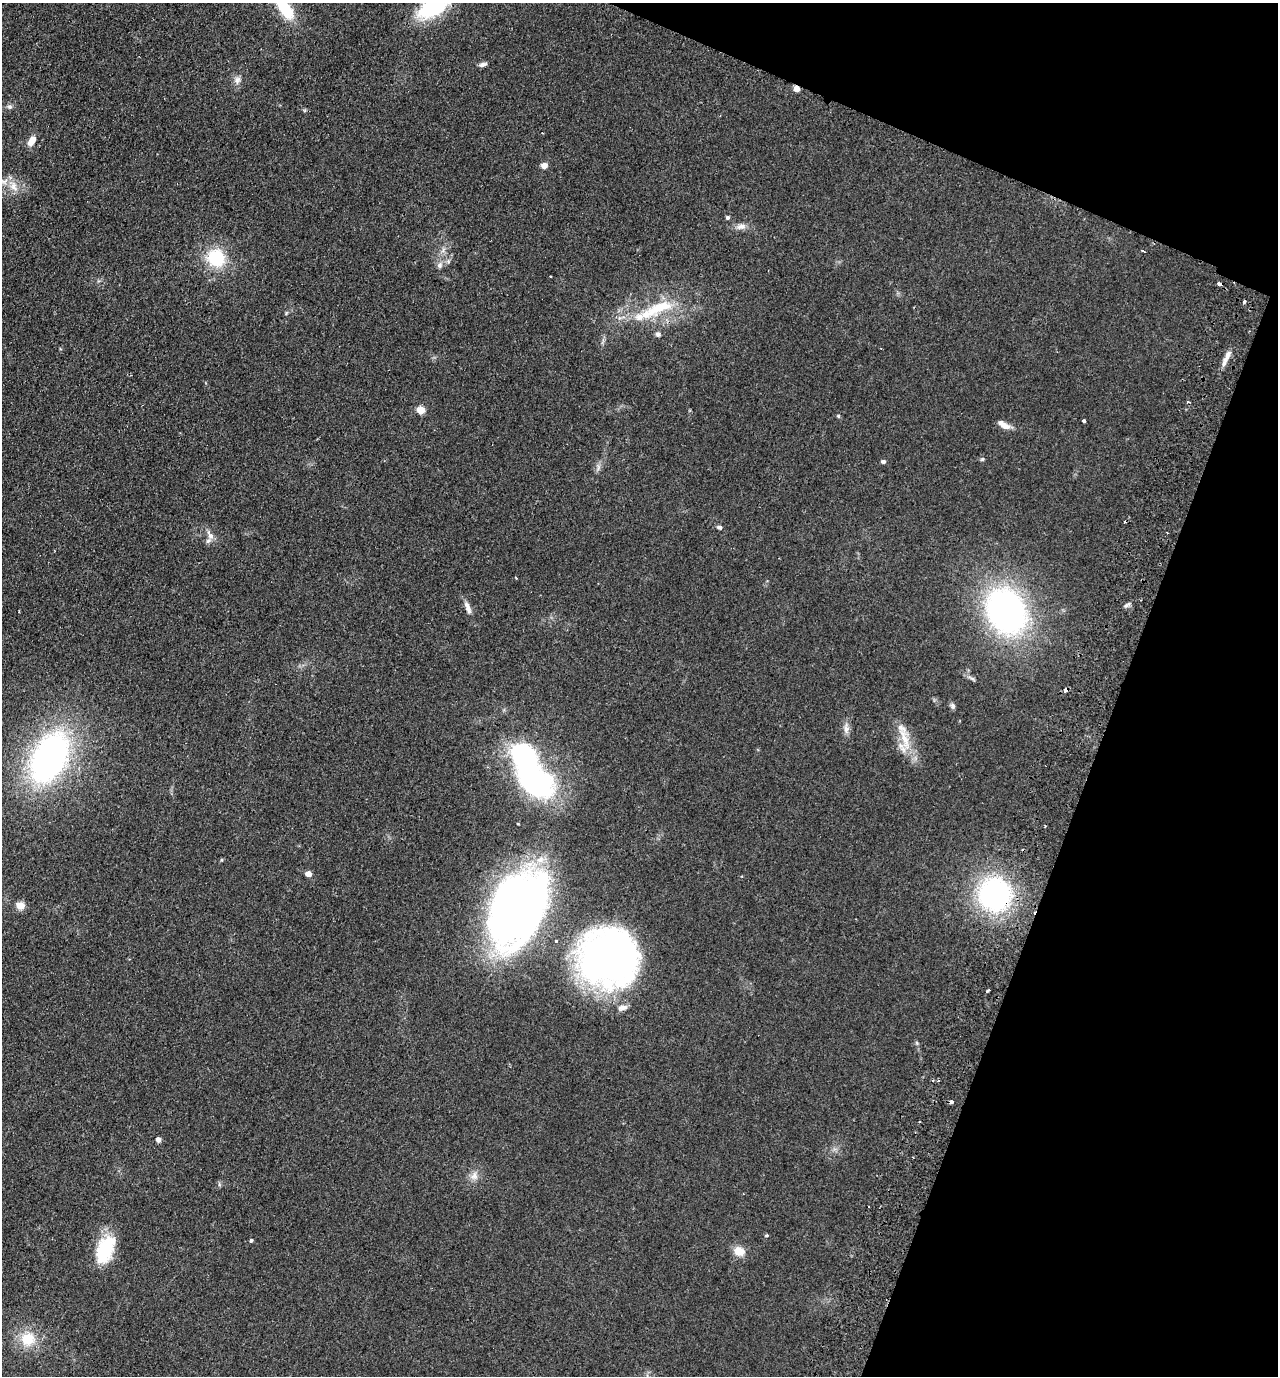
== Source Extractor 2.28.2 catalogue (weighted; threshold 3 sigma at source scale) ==
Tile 8 of 4 x 4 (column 4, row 2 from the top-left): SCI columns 4154-5429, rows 2776-4149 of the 5623 x 5549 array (HDU 1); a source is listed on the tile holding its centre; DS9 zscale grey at full resolution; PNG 1280 x 1378 px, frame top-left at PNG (2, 3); no overlay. Shown black and unused: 19% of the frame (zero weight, under 2 of 3 exposures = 3% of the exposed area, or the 3 px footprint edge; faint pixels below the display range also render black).
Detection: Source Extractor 2.28.2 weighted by HDU 2 'WHT'; one run over the whole footprint, this tile lists its part. Background 0.123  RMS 0.011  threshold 0.05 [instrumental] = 3 sigma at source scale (4.5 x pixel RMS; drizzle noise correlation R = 1.50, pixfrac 1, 0.05/0.05 arcsec/px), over >= 5 px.
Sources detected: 66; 2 inside a brighter object's white glare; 5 cosmic-ray / hot-pixel residue — not listed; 5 inside a brighter listed object's ellipse — not listed separately; the other 54 listed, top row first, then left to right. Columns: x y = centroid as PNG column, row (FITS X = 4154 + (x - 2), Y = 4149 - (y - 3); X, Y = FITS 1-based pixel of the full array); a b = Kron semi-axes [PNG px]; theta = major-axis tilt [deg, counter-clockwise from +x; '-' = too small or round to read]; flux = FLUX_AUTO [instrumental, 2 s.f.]
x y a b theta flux
433 7 29 14 29 100
285 9 27 13 -52 38
483 64 10 5 16 3.6
237 79 10 7 38 4.8
796 89 5 4 - 13
10 107 7 6 - 2.7
32 141 11 7 58 11
544 166 5 4 - 13
14 186 15 10 -65 12
728 217 4 4 - 2.2
741 226 14 8 12 6.1
443 250 9 3 59 3
1143 251 4 3 - 2.8
216 258 20 19 - 51
440 265 9 7 65 4.2
550 276 3 2 - 1.5
659 308 43 15 22 49
658 334 6 5 - 3.3
1227 356 18 6 64 8.4
421 410 5 5 - 30
838 416 5 4 - 1.3
1084 421 4 3 - 3.2
1003 425 17 7 -31 8
982 459 6 4 45 1.5
883 462 6 5 - 2.3
598 467 9 4 85 2.9
719 527 7 5 -29 2.4
211 536 10 8 -71 6.4
1127 605 11 4 31 2.9
468 608 17 6 -69 7
1006 611 38 29 -62 390
1065 690 4 3 - 22
953 706 8 6 -70 3
846 728 16 7 -88 6.4
904 738 35 11 -73 25
49 758 42 25 63 390
531 772 58 25 -62 300
308 874 5 4 - 15
995 894 25 24 - 250
515 903 71 47 61 660
20 905 5 5 - 27
609 957 66 64 -21 430
987 991 4 2 - 1.9
917 1043 6 4 -48 1.4
938 1081 3 3 - 1.5
951 1102 3 3 - 15
158 1140 4 4 - 8.4
913 1157 2 2 - 1.1
474 1176 12 9 70 7.6
767 1235 3 3 - 1.9
251 1240 4 3 - 2.1
105 1249 28 15 69 64
739 1251 13 11 -37 13
28 1339 20 19 - 29
Overlapping masked pixels (flux is a lower limit): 3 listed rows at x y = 796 89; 1065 690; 995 894
Isophote crosses this tile's border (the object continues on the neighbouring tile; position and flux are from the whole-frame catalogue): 2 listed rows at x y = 433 7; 285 9